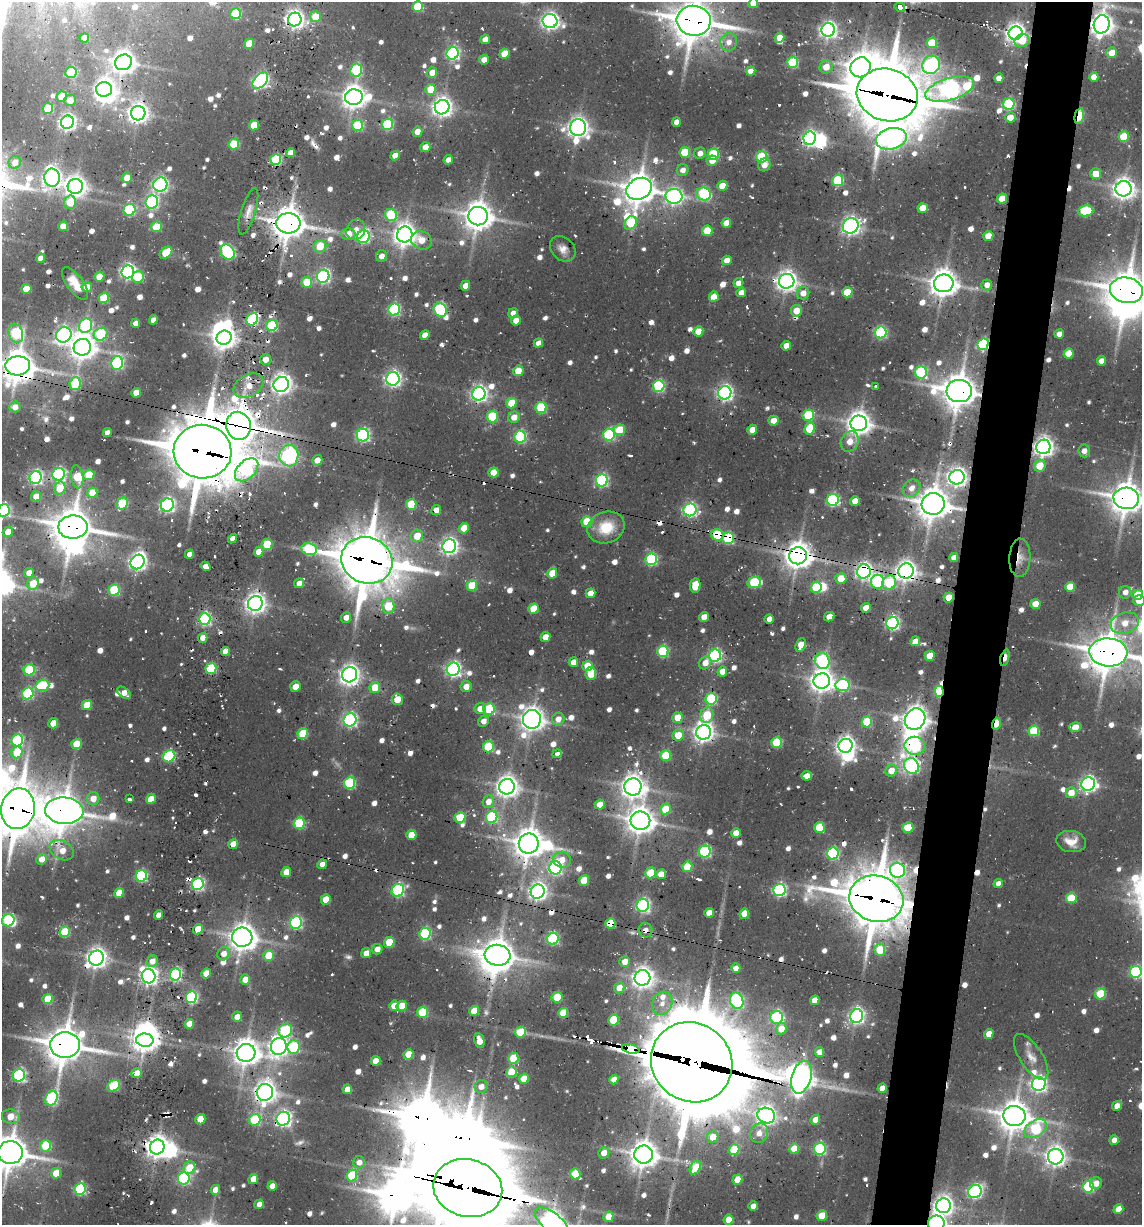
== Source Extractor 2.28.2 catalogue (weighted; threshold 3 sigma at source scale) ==
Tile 10 of 4 x 4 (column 2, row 3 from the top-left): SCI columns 2121-3260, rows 1226-2448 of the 5654 x 5023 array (HDU 1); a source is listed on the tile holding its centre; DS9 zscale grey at full resolution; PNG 1144 x 1227 px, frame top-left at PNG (2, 2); each listed source drawn as its Kron ellipse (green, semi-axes under 4 px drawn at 4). Shown black and unused: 5% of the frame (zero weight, under 2 of 3 exposures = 18% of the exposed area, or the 3 px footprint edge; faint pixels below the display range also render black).
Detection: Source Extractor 2.28.2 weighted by HDU 2 'WHT'; one run over the whole footprint, this tile lists its part. Background 0.102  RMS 0.0093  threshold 0.0421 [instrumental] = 3 sigma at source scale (4.5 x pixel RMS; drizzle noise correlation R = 1.50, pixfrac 1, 0.05/0.05 arcsec/px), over >= 5 px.
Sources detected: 925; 7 too faint to see at this stretch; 26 inside a brighter object's white glare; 40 cosmic-ray / hot-pixel residue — neither listed nor drawn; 8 inside a brighter listed object's ellipse — not listed separately; of the other 844, all 500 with FLUX_AUTO >= 7.73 (the completeness limit of this list) listed and drawn (344 fainter detections not listed), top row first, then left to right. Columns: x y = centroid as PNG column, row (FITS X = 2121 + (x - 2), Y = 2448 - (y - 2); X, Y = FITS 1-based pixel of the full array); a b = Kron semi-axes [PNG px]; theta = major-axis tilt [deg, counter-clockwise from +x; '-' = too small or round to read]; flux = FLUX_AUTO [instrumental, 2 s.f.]
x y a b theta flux
753 3 5 4 - 20
418 7 5 5 - 46
900 7 5 4 - 610
235 14 5 5 - 59
315 17 5 5 - 23
295 20 7 6 - 560
550 21 7 7 - 480
694 21 17 15 -6 3100
1102 24 9 8 - 990
828 30 7 6 - 420
1016 33 7 6 - 780
84 38 5 4 - 10
779 38 5 4 - 11
485 39 5 4 - 7.9
1022 41 7 6 - 19
729 42 9 8 - 9
932 43 5 5 - 44
249 44 5 5 - 25
453 53 6 6 - 220
1112 53 5 5 - 16
504 54 5 5 - 23
484 60 5 4 - 9.8
123 62 9 7 33 1000
793 62 5 5 - 80
931 65 9 8 - 260
826 67 7 6 - 14
861 67 10 9 - 1300
356 70 7 6 - 89
750 71 5 4 - 8.3
71 73 6 5 - 73
432 73 5 5 - 12
1094 77 5 4 - 11
999 78 5 4 - 12
260 81 9 6 46 290
104 89 8 7 - 680
431 89 5 5 - 32
950 89 25 11 17 660
887 95 31 26 -16 6400
62 97 5 5 - 37
354 97 9 8 - 1100
70 100 6 5 - 12
1009 104 6 5 - 100
442 107 7 7 - 680
48 108 6 5 - 51
138 113 7 7 - 670
1079 116 8 4 78 63
1010 117 5 5 - 13
67 122 7 6 - 440
676 122 5 4 - 9.5
388 124 6 5 - 93
254 125 5 5 - 23
358 125 5 5 - 68
578 128 8 8 - 750
417 132 5 5 - 10
1124 137 5 5 - 46
810 138 7 6 - 310
891 139 15 10 14 520
234 144 5 5 - 55
425 147 5 5 - 12
685 152 5 5 - 39
290 153 5 4 - 13
700 153 6 5 - 8.5
713 154 5 5 - 76
395 156 5 4 - 12
762 157 5 5 - 87
276 159 5 5 - 92
448 160 5 4 - 9
712 161 5 5 - 16
15 162 6 6 - 12
764 165 6 6 - 8.4
683 170 6 6 - 7.9
1096 174 5 5 - 16
52 178 9 7 -83 580
127 178 5 5 - 15
838 181 5 5 - 94
160 185 7 6 - 270
75 186 7 7 - 750
722 186 5 5 - 19
639 189 13 10 27 1900
1123 189 8 7 - 820
704 194 7 6 - 110
674 196 8 7 - 360
1002 198 5 5 - 20
70 202 7 6 - 25
152 202 7 6 - 190
923 208 5 5 - 21
129 210 6 6 - 110
248 211 24 7 73 9.5
1085 211 8 5 6 79
391 215 6 6 - 73
478 216 10 9 - 1600
288 223 12 10 -4 1900
630 223 7 5 49 40
726 223 5 4 - 15
63 226 5 4 - 14
851 226 8 7 - 450
156 227 5 5 - 37
356 230 11 9 60 8.8
707 231 5 5 - 39
348 234 7 6 - 13
405 235 8 7 - 930
988 236 5 5 - 13
363 237 6 6 - 180
421 240 10 9 - 16
320 246 6 6 - 26
563 249 14 11 -45 8.6
228 252 8 6 -51 160
166 253 7 5 39 35
382 256 6 5 - 7.7
40 258 5 4 - 8
727 260 5 4 - 14
128 272 6 6 - 320
99 276 5 5 - 18
323 276 6 6 - 230
138 277 6 5 - 35
787 281 8 7 - 740
307 282 5 5 - 31
738 283 5 4 - 8.2
944 283 10 9 - 1400
75 284 19 8 -54 17
987 285 5 5 - 8.6
465 286 5 4 - 10
87 287 5 5 - 13
26 289 5 5 - 22
1126 290 17 13 -13 2600
847 292 5 5 - 33
741 293 5 4 - 9.8
803 293 6 6 - 11
714 297 5 5 - 17
104 298 5 5 - 53
394 310 6 6 - 140
440 310 7 6 - 130
796 311 6 5 - 15
513 313 5 4 - 8.5
252 319 6 5 - 120
153 320 5 4 - 8.4
516 321 5 4 - 11
136 323 5 4 - 7.7
272 325 5 5 - 100
86 326 7 6 - 140
698 331 5 5 - 17
881 332 6 5 - 150
16 333 10 7 -71 120
101 334 7 6 - 80
1059 334 5 4 - 8.4
64 335 8 7 - 310
425 335 5 4 - 9.2
224 338 7 7 - 910
538 343 5 4 - 9.2
983 344 6 5 - 140
786 346 5 4 - 13
82 347 8 8 - 1200
1068 353 5 5 - 26
266 359 5 5 - 12
1101 361 5 4 - 11
117 363 7 6 - 150
18 366 12 9 4 1800
518 371 5 5 - 23
921 372 6 6 - 110
393 379 7 6 - 360
75 383 6 5 - 72
281 385 8 7 - 660
248 386 16 11 29 16
659 386 6 5 - 120
876 386 3 3 - 8.1
959 391 12 11 - 2000
136 393 5 4 - 15
725 393 7 6 - 350
479 394 7 6 - 380
511 403 5 5 - 25
15 407 5 5 - 8.6
541 408 6 5 - 73
808 415 6 5 - 67
492 417 6 5 - 62
514 417 6 5 - 13
773 421 5 5 - 13
859 423 8 8 - 1100
238 426 14 12 -77 2200
809 429 6 5 - 37
619 430 6 5 - 33
752 430 5 4 - 13
107 433 4 4 - 8.6
363 435 6 6 - 210
609 435 6 5 - 130
520 437 6 5 - 140
850 441 10 8 62 14
1043 447 7 7 - 620
1084 451 6 6 - 7.8
202 452 29 27 -4 6000
289 456 10 9 - 370
317 460 5 5 - 11
1040 466 6 5 - 20
247 470 14 9 44 110
493 472 5 5 - 19
59 474 6 6 - 190
89 475 5 5 - 32
36 477 6 6 - 240
77 477 11 6 -82 43
957 477 7 7 - 600
602 480 6 6 - 170
60 488 6 5 - 26
911 488 9 8 - 9.3
92 493 5 5 - 22
36 496 5 5 - 11
1126 498 13 10 -5 1900
833 500 6 6 - 160
855 501 5 4 - 16
122 504 6 5 - 57
411 504 5 5 - 44
933 504 11 11 - 2000
167 505 6 6 - 260
4 510 6 6 - 170
436 510 5 4 - 11
690 510 6 6 - 230
587 522 5 5 - 42
73 527 14 11 0 2700
606 527 19 15 19 33
464 528 5 5 - 19
8 532 5 5 - 12
717 535 6 5 - 73
417 536 6 6 - 19
728 538 6 6 - 90
233 539 5 4 - 10
267 544 5 5 - 41
449 546 7 6 - 440
309 549 8 6 -11 97
259 552 5 4 - 11
189 554 5 4 - 8.6
798 556 9 8 - 1400
954 557 4 4 - 8.2
1020 558 19 10 88 10
651 559 6 5 - 130
367 560 26 23 -22 4900
138 562 7 6 - 420
206 566 5 4 - 8.3
864 571 7 7 - 420
906 571 8 7 - 780
29 573 5 4 - 8.6
552 573 5 5 - 22
841 578 5 5 - 21
754 582 7 5 9 75
877 582 7 6 - 150
33 583 6 5 - 25
299 583 5 4 - 7.9
889 583 7 6 - 59
472 586 5 5 - 37
695 586 7 5 82 29
816 587 5 5 - 53
1070 587 5 5 - 31
114 590 5 5 - 78
1125 592 6 6 - 9.2
591 593 5 4 - 15
1138 595 5 5 - 29
949 597 5 5 - 20
1139 601 5 5 - 19
255 603 7 7 - 710
1035 604 5 5 - 23
388 606 8 6 -87 43
866 608 5 4 - 16
533 609 5 5 - 28
346 617 5 5 - 8.9
704 617 5 5 - 11
829 617 5 4 - 13
205 619 6 6 - 190
769 619 5 4 - 7.9
892 623 6 6 - 240
1125 623 14 10 18 17
545 637 5 5 - 13
203 638 5 5 - 9.3
915 641 5 5 - 12
801 645 7 4 69 18
226 651 5 4 - 13
663 651 6 5 - 93
1108 652 19 14 -4 2900
715 656 6 6 - 220
930 656 5 5 - 24
1005 658 8 4 74 28
822 661 8 7 - 150
573 662 5 4 - 11
705 663 7 5 52 11
587 666 5 5 - 22
211 669 5 5 - 71
453 669 6 6 - 330
29 670 5 5 - 75
722 672 5 4 - 13
591 673 6 5 - 36
350 675 8 7 - 600
822 681 8 7 - 1000
42 685 7 5 19 61
843 685 7 6 - 130
295 687 5 5 - 13
466 687 6 5 - 10
375 688 5 5 - 24
939 691 5 3 - 95
124 693 8 5 -37 12
28 694 6 5 - 100
397 699 6 5 - 21
711 699 6 5 - 98
87 705 5 5 - 26
480 709 6 5 - 13
489 709 6 5 - 63
707 715 8 6 71 41
678 718 5 5 - 19
532 719 9 9 - 1100
558 719 6 6 - 10
915 719 11 10 - 1100
350 720 7 6 - 230
484 721 6 5 - 8.3
867 722 5 5 - 59
53 723 5 5 - 16
996 724 6 3 73 27
1075 727 6 5 - 11
1034 731 5 5 - 65
704 732 7 7 - 700
303 734 5 5 - 47
678 735 6 5 - 21
17 740 6 5 - 130
777 742 5 5 - 64
76 744 5 5 - 27
845 746 7 6 - 590
915 746 10 9 - 120
489 747 5 5 - 68
17 752 6 5 - 41
557 754 5 3 - 8.8
169 756 6 6 - 100
666 756 5 5 - 47
912 766 8 7 - 310
891 771 6 5 - 15
807 776 5 4 - 11
350 783 6 5 - 100
1088 784 7 6 - 350
507 787 8 7 - 890
633 787 8 8 - 1100
1071 793 5 5 - 16
93 799 6 6 - 13
129 799 3 3 - 13
151 799 5 4 - 14
488 802 6 5 - 10
600 804 5 4 - 13
18 809 20 16 79 3900
665 809 5 5 - 26
64 811 19 13 -4 2100
460 817 5 5 - 42
491 817 6 5 - 100
640 821 10 9 - 1300
299 823 6 5 - 78
819 827 5 5 - 41
908 828 5 5 - 36
736 833 5 4 - 13
411 835 5 5 - 21
1071 841 15 10 -10 13
529 843 10 9 - 1700
233 844 5 5 - 15
62 850 13 9 -30 15
705 852 6 5 - 150
833 853 6 5 - 130
42 859 5 5 - 11
562 860 9 8 - 12
322 864 5 4 - 8.3
687 867 5 5 - 36
555 868 6 6 - 230
897 870 7 7 - 220
286 872 5 4 - 15
650 873 5 5 - 37
661 874 5 5 - 13
141 876 6 5 - 120
584 881 5 5 - 26
198 884 6 5 - 190
998 884 5 4 - 8.5
398 890 6 6 - 170
780 890 6 6 - 200
538 892 7 7 - 510
119 893 5 4 - 22
1071 898 5 5 - 39
326 899 5 5 - 19
876 899 27 23 -15 4800
643 905 6 6 - 230
709 913 5 4 - 12
744 914 5 5 - 20
158 915 4 4 - 9.2
8 920 6 6 - 99
296 923 6 6 - 170
610 923 5 5 - 39
198 929 5 4 - 18
645 930 7 7 - 7.9
65 932 5 5 - 52
425 934 6 5 - 130
242 937 10 9 - 1300
553 939 6 5 - 140
389 942 5 5 - 37
377 949 5 5 - 10
880 950 6 5 - 38
366 953 5 5 - 13
224 954 7 6 - 9.8
497 955 13 10 -7 1800
269 956 5 5 - 28
96 958 8 7 - 730
152 961 6 5 - 8.8
624 962 5 5 - 13
736 968 5 4 - 9.6
1136 972 6 6 - 140
206 973 5 4 - 15
175 975 6 5 - 170
149 976 7 7 - 490
642 978 8 7 - 810
245 979 5 5 - 12
619 988 5 5 - 15
1100 994 6 5 - 49
191 997 6 5 - 140
557 997 5 5 - 41
47 999 5 5 - 29
815 1000 5 4 - 14
737 1001 8 6 -66 160
662 1003 12 9 63 10
394 1006 5 4 - 13
402 1006 5 5 - 20
474 1011 5 5 - 24
423 1012 5 5 - 60
563 1013 5 5 - 37
857 1016 7 6 - 350
237 1017 5 5 - 9.1
777 1017 6 6 - 150
613 1020 5 5 - 53
189 1024 5 4 - 15
781 1029 6 5 - 15
285 1031 7 6 - 84
520 1032 5 5 - 41
989 1034 5 4 - 12
145 1040 9 6 -6 1000
479 1041 7 5 -77 13
65 1045 15 13 4 2500
279 1046 8 7 - 620
294 1047 6 6 - 87
631 1049 9 4 -11 760
819 1052 5 4 - 13
246 1053 9 9 - 1300
408 1054 5 5 - 24
1031 1057 26 11 -57 13
513 1058 5 5 - 46
376 1061 5 4 - 18
692 1062 42 39 -40 16000
511 1072 5 5 - 38
137 1073 5 4 - 16
19 1075 6 6 - 200
801 1077 16 9 74 1100
524 1079 5 5 - 24
614 1080 5 4 - 12
1039 1084 7 6 - 360
114 1086 7 5 40 73
481 1086 6 6 - 8.9
882 1088 5 4 - 14
347 1089 5 4 - 11
265 1092 8 8 - 820
52 1098 8 6 62 140
1117 1106 5 4 - 9.7
766 1116 9 7 -20 600
1014 1116 11 10 - 2000
11 1117 9 7 -12 20
200 1119 5 5 - 27
283 1119 7 6 - 320
255 1120 6 5 - 70
815 1120 5 4 - 12
1035 1129 12 8 31 88
759 1133 10 8 63 8.1
713 1137 6 5 - 19
1114 1140 5 4 - 10
46 1146 6 5 - 59
157 1147 7 7 - 990
794 1149 5 4 - 23
820 1149 6 5 - 140
734 1150 5 5 - 54
10 1152 12 11 - 2100
604 1153 6 5 - 13
643 1155 9 9 - 1400
1056 1157 7 7 - 690
359 1162 6 6 - 9.4
190 1168 6 5 - 25
695 1168 7 5 64 27
56 1173 5 5 - 19
575 1174 5 5 - 42
352 1175 6 5 - 61
184 1178 6 6 - 150
253 1179 5 4 - 16
737 1180 5 4 - 24
1096 1183 6 5 - 11
272 1186 5 4 - 12
1088 1187 6 5 - 100
468 1188 35 28 -15 9000
80 1189 6 5 - 120
215 1190 5 4 - 13
975 1192 7 6 - 200
259 1204 5 4 - 9.1
753 1206 5 4 - 10
944 1206 7 7 - 630
1118 1209 5 4 - 20
822 1216 5 5 - 23
608 1217 5 5 - 17
729 1220 5 4 - 23
552 1222 20 9 -39 970
936 1223 8 7 - 380
Overlapping masked pixels (flux is a lower limit): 74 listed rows (the first 20) at x y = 295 20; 694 21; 1102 24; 887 95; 48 108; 1079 116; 810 138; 288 223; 363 237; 563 249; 787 281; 1126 290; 252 319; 272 325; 64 335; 983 344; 18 366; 75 383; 248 386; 959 391
Isophote crosses this tile's border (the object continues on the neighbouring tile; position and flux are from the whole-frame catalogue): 15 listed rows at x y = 753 3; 694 21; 1126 290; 18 366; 1126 498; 4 510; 1138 595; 1139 601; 1108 652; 18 809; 1136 972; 10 1152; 468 1188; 552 1222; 936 1223